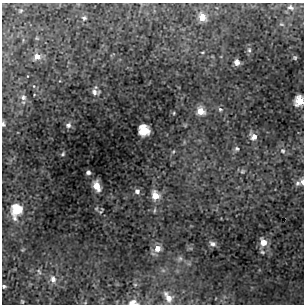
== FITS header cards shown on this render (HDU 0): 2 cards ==
NAXIS1  =                  302 / NUMBER OF ELEMENTS ALONG THIS AXIS
NAXIS2  =                  302 / NUMBER OF ELEMENTS ALONG THIS AXIS

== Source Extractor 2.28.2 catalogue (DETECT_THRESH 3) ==
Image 302 x 302 px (HDU 0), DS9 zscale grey, 1 PNG px = 1 image px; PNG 306 x 306 px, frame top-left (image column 1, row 302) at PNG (2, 3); no overlay
Background 9.48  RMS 0.51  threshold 1.54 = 3 sigma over >= 5 px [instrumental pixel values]
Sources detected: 46; all 46 listed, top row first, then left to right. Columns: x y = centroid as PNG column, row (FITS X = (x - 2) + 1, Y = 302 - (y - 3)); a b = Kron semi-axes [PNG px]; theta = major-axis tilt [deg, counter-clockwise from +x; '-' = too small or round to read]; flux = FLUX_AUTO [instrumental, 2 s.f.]
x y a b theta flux
290 7 8 6 -24 120
21 11 6 4 68 45
202 17 10 8 -61 390
84 18 6 6 - 73
282 24 7 4 -19 50
249 50 7 6 - 81
202 52 4 3 - 29
37 57 9 8 - 230
295 58 4 4 - 52
237 62 5 5 - 180
94 92 11 7 -7 150
23 97 8 8 - 130
299 101 8 7 - 750
220 109 7 6 - 85
201 111 9 9 - 400
174 113 4 3 - 33
3 124 7 5 -85 82
68 125 7 6 - 110
144 130 8 8 - 960
253 136 11 8 -58 250
237 149 7 7 - 90
283 151 9 7 -61 130
173 152 6 4 58 44
63 154 5 3 - 45
242 171 7 6 - 85
88 172 4 4 - 79
302 182 7 4 -77 120
298 183 8 7 - 120
97 186 9 5 -69 400
137 191 7 6 - 110
155 195 9 8 - 430
16 210 13 10 77 1000
154 210 7 3 81 43
101 211 6 2 54 33
263 242 9 8 - 330
212 244 9 6 -24 120
157 249 9 8 - 300
262 252 7 5 -17 72
180 258 8 6 75 100
39 272 9 4 -63 71
53 279 11 8 -78 200
135 285 5 5 - 44
4 286 4 3 - 62
168 297 17 10 -57 360
22 302 5 4 - 34
133 303 12 7 -1 240
At the frame edge (FLAGS 8, measured only in part): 5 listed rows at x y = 299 101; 3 124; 302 182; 4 286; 133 303